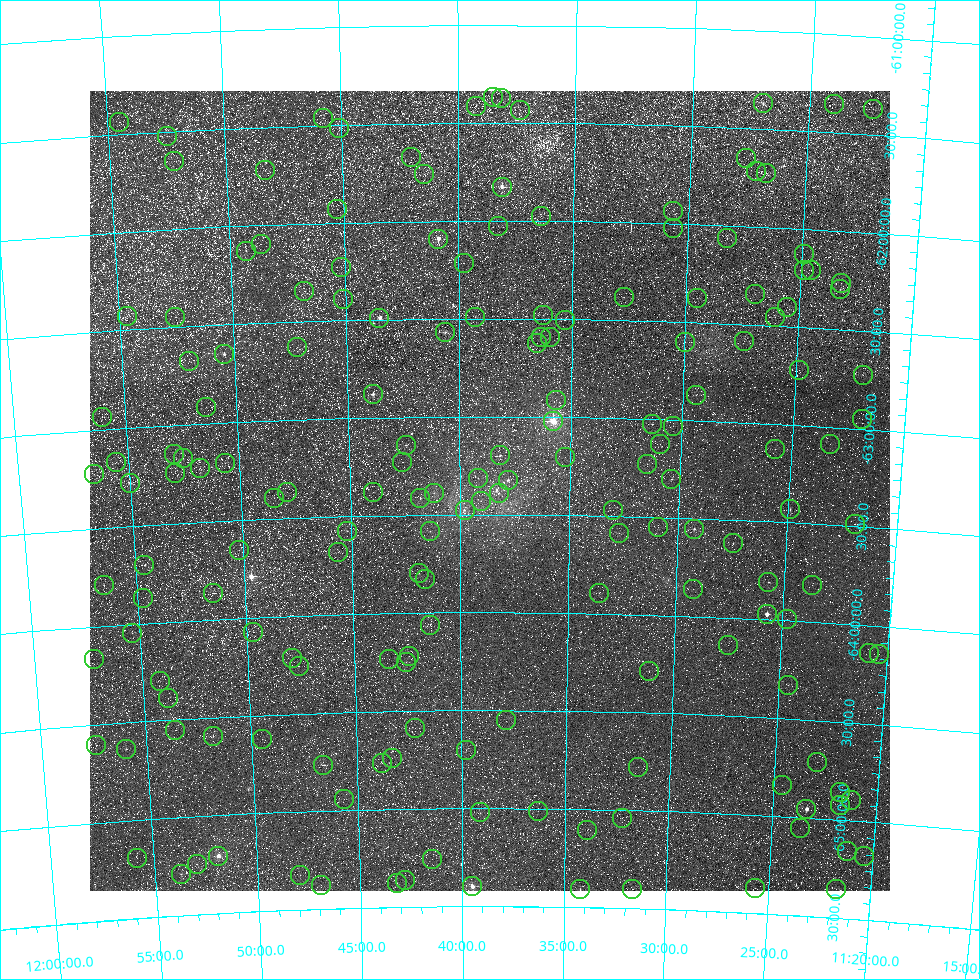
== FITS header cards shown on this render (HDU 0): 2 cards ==
NAXIS1  =                  800
NAXIS2  =                  800

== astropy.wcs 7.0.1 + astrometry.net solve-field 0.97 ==
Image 800 x 800 px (HDU 0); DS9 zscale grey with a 90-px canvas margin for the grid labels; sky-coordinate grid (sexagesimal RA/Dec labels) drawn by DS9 from the SOLVED WCS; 174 Tycho-2 reference stars matched to detected sources circled (green)
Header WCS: RA---TAN/DEC--TAN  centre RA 11:38:39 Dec -63:23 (174.66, -63.38 deg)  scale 18.4 arcsec/px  FOV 245.2' x 245.2'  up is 0 deg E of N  parity normal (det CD < 0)
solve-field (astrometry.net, Tycho-2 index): VERIFIED the header's WCS against the Tycho-2 star catalogue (verified at 8 index scales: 8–170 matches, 0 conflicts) and refined it, rather than solving blind
Solved WCS: RA---TAN-SIP/DEC--TAN-SIP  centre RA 11:38:39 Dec -63:23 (174.66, -63.38 deg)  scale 18.4 arcsec/px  FOV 245.2' x 245.2'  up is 0 deg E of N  parity normal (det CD < 0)
The solver's refit moves the header's centre by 2 arcsec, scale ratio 1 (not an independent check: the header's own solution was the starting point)
Tycho-2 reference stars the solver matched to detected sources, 174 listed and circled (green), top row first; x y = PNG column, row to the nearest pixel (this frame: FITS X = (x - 90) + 1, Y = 800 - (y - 91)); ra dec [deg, ICRS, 3 dp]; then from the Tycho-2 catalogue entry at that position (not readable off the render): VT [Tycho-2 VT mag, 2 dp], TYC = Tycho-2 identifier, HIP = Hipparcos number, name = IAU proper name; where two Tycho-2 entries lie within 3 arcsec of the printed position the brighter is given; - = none
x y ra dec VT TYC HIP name
493 97 174.626 -61.368 9.79 8972-1557-1 - -
501 98 174.540 -61.373 9.37 8972-1263-1 - -
763 103 171.749 -61.369 7.00 8972-1528-1 55863 -
834 104 170.993 -61.355 9.18 8959-2097-1 - -
476 106 174.807 -61.413 8.79 8972-1490-1 - -
873 109 170.574 -61.368 10.01 8959-1379-1 - -
520 110 174.339 -61.435 9.50 8972-1855-1 - -
323 118 176.441 -61.465 8.84 8973-729-1 - -
119 122 178.620 -61.439 9.89 8973-1791-1 - -
339 128 176.274 -61.517 9.15 8973-797-1 57316 -
167 136 178.120 -61.524 8.33 8973-678-1 57895 -
411 157 175.505 -61.673 10.03 8972-2447-1 - -
746 158 171.904 -61.651 9.64 8972-2428-1 55911 -
174 161 178.056 -61.653 10.15 8973-1029-1 - -
265 170 177.083 -61.720 9.97 8973-990-1 - -
756 171 171.792 -61.716 10.40 8972-147-1 - -
766 173 171.680 -61.723 9.20 8972-110-1 - -
424 174 175.370 -61.759 10.62 8972-358-1 - -
502 187 174.530 -61.827 5.13 8972-2819-1 56754 -
337 209 176.318 -61.930 9.62 8977-9204-1 - -
673 211 172.672 -61.936 9.97 8976-580-1 - -
541 216 174.102 -61.974 10.45 8976-535-1 - -
498 226 174.571 -62.027 10.48 8976-5232-1 - -
673 228 172.663 -62.022 9.88 8976-468-1 - -
727 238 172.075 -62.063 9.13 8976-352-1 55978 -
438 239 175.223 -62.090 5.06 8976-5382-1 56986 -
261 244 177.155 -62.096 10.71 8977-8720-1 - -
246 251 177.321 -62.129 9.20 8977-8830-1 - -
804 254 171.227 -62.127 10.70 8963-1393-1 - -
464 263 174.943 -62.216 9.77 8976-1973-1 - -
341 267 176.291 -62.226 10.16 8977-7790-1 - -
804 270 171.218 -62.210 10.78 8963-1695-1 - -
811 270 171.141 -62.206 10.48 8963-1266-1 - -
841 283 170.804 -62.264 10.24 8963-1470-1 - -
840 289 170.810 -62.296 8.01 8963-1609-1 - -
304 291 176.703 -62.345 9.26 8977-6142-1 - -
755 294 171.742 -62.343 10.18 8976-5191-1 - -
624 297 173.180 -62.381 10.62 8976-169-1 - -
697 298 172.376 -62.375 9.94 8976-5175-1 - -
343 299 176.278 -62.390 10.42 8977-7144-1 - -
787 307 171.380 -62.401 10.51 8963-447-1 - -
543 315 174.072 -62.481 9.71 8976-4104-1 - -
127 316 178.664 -62.428 8.92 8977-7834-1 - -
175 317 178.133 -62.448 8.02 8977-6336-1 57899 -
475 317 174.824 -62.492 9.77 8976-4042-1 - -
775 317 171.509 -62.456 8.67 8976-3584-1 - -
379 318 175.880 -62.489 5.10 8977-9437-1 57175 -
565 320 173.829 -62.505 10.06 8976-3596-1 - -
445 332 175.154 -62.568 6.87 8976-4961-2 56961 -
541 337 174.091 -62.593 9.92 8976-1366-1 - -
550 337 173.991 -62.592 9.57 8976-2898-1 - -
744 341 171.839 -62.585 11.11 8976-3616-1 - -
685 342 172.494 -62.602 9.77 8976-710-1 - -
537 343 174.136 -62.623 9.52 8976-2571-1 - -
297 347 176.800 -62.628 9.45 8977-3452-1 - -
224 354 177.614 -62.649 5.73 8977-9438-1 57741 -
189 361 178.008 -62.675 10.43 8977-479-1 - -
799 370 171.212 -62.719 10.86 8963-216-1 - -
863 375 170.499 -62.726 10.30 8963-240-1 - -
373 394 175.970 -62.878 6.09 8977-9111-1 57211 -
696 395 172.348 -62.870 9.53 8976-878-1 - -
556 400 173.919 -62.914 8.93 8976-102-1 - -
206 407 177.844 -62.915 9.84 8977-3381-1 - -
102 417 179.017 -62.935 10.14 8977-3327-1 - -
862 419 170.475 -62.950 10.26 8963-376-1 - -
553 421 173.945 -63.020 3.09 8976-5383-1 56561 -
652 424 172.832 -63.026 10.25 8976-5045-1 - -
673 426 172.596 -63.033 9.78 8976-2704-1 - -
660 444 172.736 -63.126 10.22 8976-2854-1 - -
830 444 170.819 -63.088 11.07 8963-935-1 - -
406 445 175.609 -63.142 7.33 8976-4885-1 57108 -
775 449 171.434 -63.129 8.41 8976-4471-1 - -
174 454 178.232 -63.146 11.21 8977-1104-1 - -
500 455 174.541 -63.197 7.33 8976-4933-1 56757 -
565 457 173.807 -63.204 10.58 8976-4217-1 - -
183 458 178.134 -63.170 7.84 8977-3090-1 57900 -
116 462 178.890 -63.170 10.31 8977-222-1 - -
402 462 175.652 -63.229 9.71 8976-4009-1 - -
225 463 177.661 -63.206 10.02 8977-1053-1 - -
647 464 172.875 -63.231 9.95 8976-4259-1 - -
200 468 177.944 -63.224 10.27 8977-1623-1 - -
175 473 178.231 -63.244 10.70 8977-1737-1 - -
94 474 179.148 -63.224 10.07 8977-2418-1 - -
478 478 174.793 -63.314 9.74 8976-2015-1 - -
671 479 172.596 -63.304 8.59 8976-3311-1 - -
508 480 174.452 -63.323 7.14 8976-4939-1 56726 -
130 483 178.750 -63.279 5.93 8977-9433-1 58103 -
287 492 176.971 -63.366 10.39 8977-3811-1 - -
373 492 175.991 -63.380 9.11 8977-3544-1 - -
434 493 175.296 -63.389 9.92 8976-1839-1 - -
499 493 174.551 -63.391 8.51 8976-5221-1 - -
274 498 177.121 -63.394 10.50 8977-2851-1 - -
420 498 175.456 -63.415 8.07 8976-131-1 57057 -
481 501 174.764 -63.430 8.09 8976-5335-1 56833 -
790 509 171.230 -63.432 7.45 8963-202-1 55707 -
465 510 174.941 -63.478 8.32 8976-5341-1 56890 -
613 510 173.249 -63.470 10.29 8976-1756-1 - -
855 524 170.477 -63.487 9.55 8963-353-1 - -
658 527 172.732 -63.551 10.02 8976-1692-1 - -
694 529 172.313 -63.554 6.50 8976-5337-1 56050 -
347 531 176.301 -63.575 8.81 8977-3310-1 - -
430 531 175.346 -63.583 9.69 8976-1300-1 - -
619 533 173.176 -63.587 10.57 8976-2885-1 - -
733 543 171.863 -63.619 8.39 8976-216-1 55897 -
239 550 177.546 -63.653 10.51 8977-1780-1 - -
338 552 176.408 -63.681 10.46 8977-892-1 - -
144 565 178.649 -63.703 10.73 8977-9288-1 - -
419 573 175.479 -63.795 8.02 8980-2123-1 57067 -
425 579 175.408 -63.829 7.36 8980-1821-1 57033 -
768 582 171.438 -63.809 7.82 8980-1345-1 55780 -
104 585 179.124 -63.792 8.28 8981-3432-1 - -
812 585 170.930 -63.812 11.99 8967-595-1 - -
693 589 172.301 -63.861 9.14 8980-2172-1 - -
213 593 177.868 -63.865 10.27 8981-1107-1 - -
599 593 173.391 -63.896 9.70 8980-2247-1 - -
143 598 178.683 -63.870 10.62 8981-3748-1 - -
767 614 171.430 -63.972 5.22 8980-2291-1 55779 -
787 619 171.196 -63.993 11.22 8967-23-1 - -
430 625 175.357 -64.063 10.57 8980-159-1 - -
253 632 177.428 -64.074 10.40 8981-351-1 - -
132 633 178.836 -64.046 9.42 8981-1431-1 58126 -
728 645 171.868 -64.139 10.61 8980-773-1 - -
869 653 170.219 -64.140 9.31 8967-533-1 - -
879 654 170.099 -64.142 11.75 8967-193-1 - -
409 656 175.610 -64.220 10.13 8980-837-1 - -
292 658 176.981 -64.214 10.44 8981-816-1 - -
94 659 179.303 -64.164 10.04 8981-2162-1 - -
389 659 175.843 -64.233 10.95 8981-489-1 - -
406 662 175.647 -64.250 9.96 8980-507-1 - -
299 666 176.902 -64.257 9.82 8981-639-1 - -
649 671 172.787 -64.287 10.19 8980-2013-1 - -
160 681 178.546 -64.301 10.08 8981-3998-1 - -
788 685 171.145 -64.328 10.52 8967-173-1 - -
168 698 178.462 -64.388 9.77 8981-3365-1 - -
506 720 174.461 -64.552 10.34 8980-799-1 - -
415 728 175.551 -64.587 11.68 8980-853-1 - -
175 730 178.402 -64.554 10.55 8981-4007-1 - -
213 736 177.954 -64.596 7.46 8981-1841-1 57848 -
262 739 177.375 -64.622 9.85 8981-4227-1 - -
96 745 179.350 -64.603 9.13 8981-1993-1 - -
126 749 178.996 -64.633 7.93 8981-2515-1 58182 -
466 750 174.944 -64.701 8.72 8980-1480-1 56894 -
392 758 175.827 -64.739 9.71 8981-2541-1 - -
817 762 170.744 -64.711 9.22 8967-473-1 - -
382 763 175.951 -64.764 10.42 8981-1424-1 - -
323 765 176.652 -64.766 6.90 8981-2387-1 57451 -
638 767 172.883 -64.779 12.16 8980-1916-1 - -
782 785 171.148 -64.840 11.46 8967-76-1 - -
840 792 170.451 -64.857 11.31 8967-240-1 - -
344 799 176.417 -64.942 10.06 8981-2725-1 - -
851 800 170.312 -64.894 12.13 8967-610-1 - -
840 805 170.441 -64.924 9.32 8967-204-1 - -
806 809 170.839 -64.955 5.37 8967-1170-1 55597 -
538 811 174.078 -65.013 11.00 8980-862-1 - -
480 812 174.780 -65.021 10.70 8980-2208-1 - -
622 818 173.061 -65.042 10.60 8980-1068-1 - -
800 828 170.900 -65.054 10.77 8967-564-1 - -
587 830 173.482 -65.107 10.26 8980-1636-1 - -
847 851 170.317 -65.156 10.86 8967-616-1 - -
218 856 177.964 -65.206 4.97 8981-4411-1 57851 -
864 856 170.110 -65.175 10.68 8967-562-1 - -
137 858 178.956 -65.193 10.38 8981-875-1 - -
432 859 175.366 -65.257 10.95 8980-1586-1 - -
197 864 178.232 -65.242 7.98 8981-1421-1 57940 -
181 874 178.434 -65.290 7.52 8981-989-1 - -
300 875 176.981 -65.323 8.75 8981-1253-1 - -
405 880 175.697 -65.363 10.49 8980-49-1 - -
397 883 175.795 -65.379 8.10 8981-1573-1 57145 -
321 885 176.729 -65.378 10.96 8981-1522-1 - -
472 886 174.873 -65.398 5.18 8980-2292-1 56862 -
755 888 171.408 -65.372 11.37 8967-37-1 - -
580 889 173.553 -65.410 7.18 8980-1284-1 - -
632 889 172.912 -65.403 8.54 8980-884-1 56232 -
836 889 170.419 -65.353 11.83 8967-324-1 - -